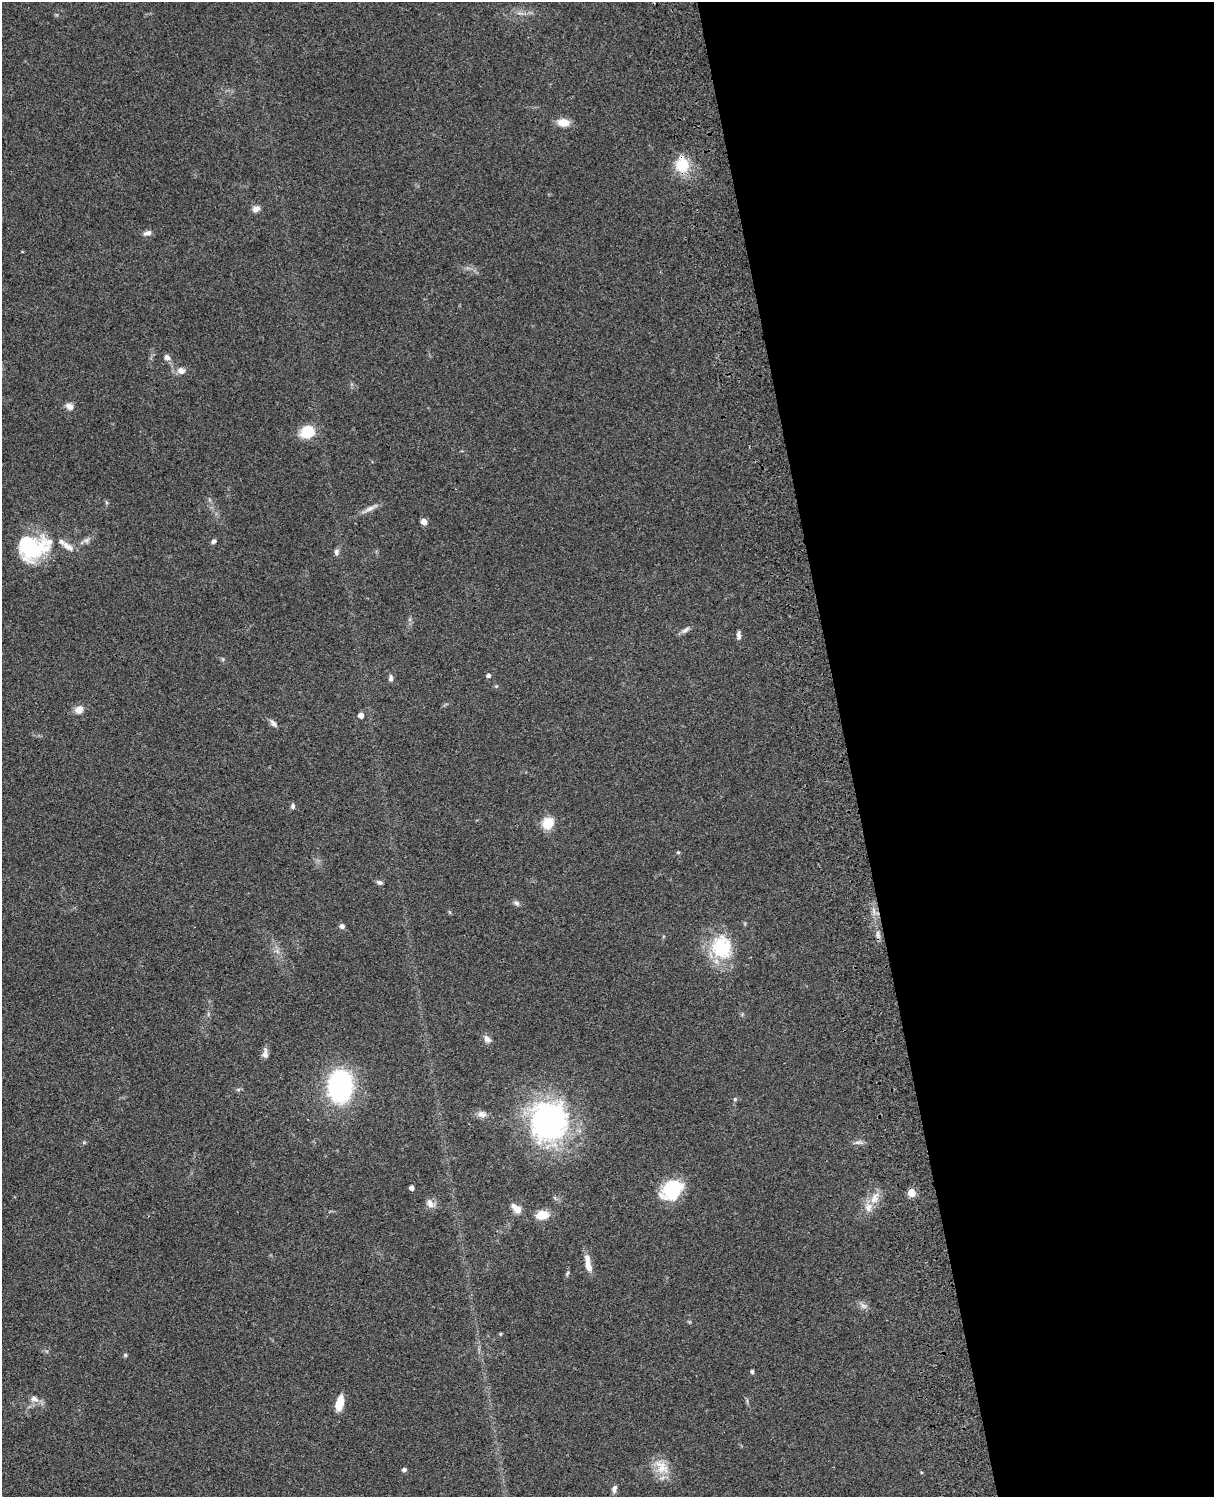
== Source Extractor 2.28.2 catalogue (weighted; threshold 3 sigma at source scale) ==
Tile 8 of 4 x 3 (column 4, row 2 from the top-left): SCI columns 3757-4968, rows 1773-3267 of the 5086 x 4926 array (HDU 1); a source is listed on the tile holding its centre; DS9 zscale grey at full resolution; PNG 1216 x 1499 px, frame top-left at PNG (2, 2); no overlay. Shown black and unused: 30% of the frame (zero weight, under 3 of 4 exposures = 6% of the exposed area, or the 3 px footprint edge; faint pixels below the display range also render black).
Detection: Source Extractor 2.28.2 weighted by HDU 2 'WHT'; one run over the whole footprint, this tile lists its part. Background 0.0961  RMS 0.0063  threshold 0.0282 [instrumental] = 3 sigma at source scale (4.5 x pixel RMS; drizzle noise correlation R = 1.50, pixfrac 1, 0.05/0.05 arcsec/px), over >= 5 px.
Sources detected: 57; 2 inside a brighter listed object's ellipse — not listed separately; the other 55 listed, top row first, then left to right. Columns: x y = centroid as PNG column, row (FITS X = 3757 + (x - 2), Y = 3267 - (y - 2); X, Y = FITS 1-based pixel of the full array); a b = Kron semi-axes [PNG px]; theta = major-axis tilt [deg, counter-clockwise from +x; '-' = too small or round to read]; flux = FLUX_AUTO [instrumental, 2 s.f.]
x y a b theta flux
520 13 12 2 0 1.8
563 123 12 8 -7 9
682 165 13 11 -89 20
256 209 10 7 29 3.2
147 233 9 6 19 2.9
167 357 8 6 -38 2.7
181 371 11 9 -25 3.9
69 406 10 8 -32 3.3
307 432 13 11 29 18
370 508 24 5 27 4
424 522 5 5 - 5.5
214 541 6 5 - 1.4
68 546 19 8 -34 4.8
31 547 35 26 7 53
336 552 9 7 79 1.9
685 630 14 5 37 2.3
738 635 11 5 -87 2
488 675 5 4 - 1.8
391 678 8 5 89 2
79 710 11 9 40 4.8
361 715 5 4 - 3.9
273 723 12 6 -51 2.2
293 806 7 5 -79 1.5
548 823 13 11 54 12
678 852 4 4 - 0.76
380 882 7 5 -17 1.4
517 903 8 6 -40 1.6
342 926 6 6 - 2
878 934 14 4 -79 2.5
722 947 29 26 -82 33
487 1039 11 7 -46 3
265 1053 15 7 -89 2.9
340 1086 26 19 85 110
238 1090 6 4 1 0.99
735 1099 5 5 - 0.82
482 1114 13 9 -10 3.5
548 1121 48 45 87 130
859 1142 14 4 -3 2
412 1188 4 4 - 2.8
672 1190 22 18 39 33
911 1193 5 5 - 18
875 1198 18 10 66 7.4
430 1203 13 9 -51 3.9
517 1209 13 8 -43 5.5
542 1215 13 9 5 9.6
588 1266 19 7 -75 6.4
863 1306 11 6 -37 2.5
500 1334 5 3 - 0.57
125 1355 5 5 - 0.8
752 1371 4 4 - 1.2
34 1399 13 8 -23 3.5
339 1403 19 9 77 8.4
662 1467 26 15 -48 11
404 1470 5 4 - 1.8
614 1489 10 6 73 2.3
Overlapping masked pixels (flux is a lower limit): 1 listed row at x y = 682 165